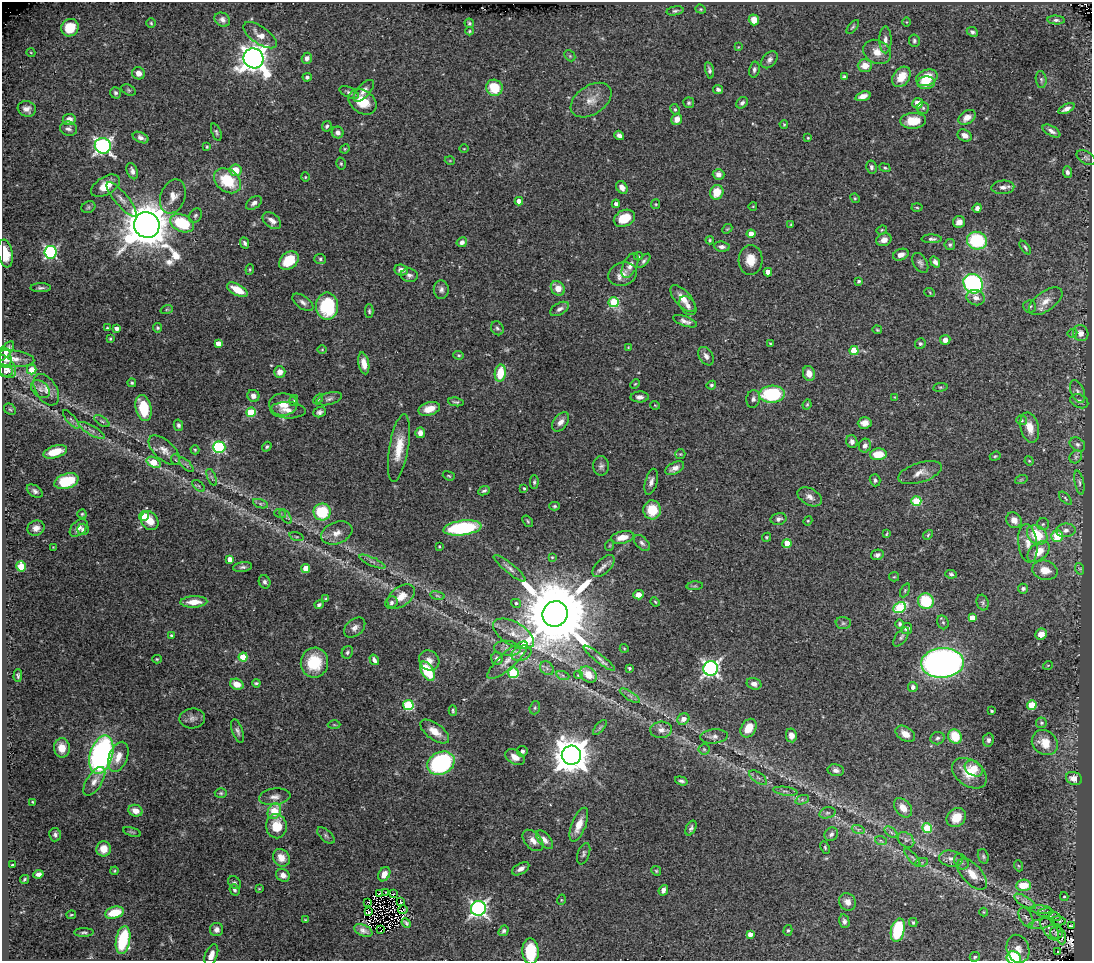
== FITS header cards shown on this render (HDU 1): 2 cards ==
NAXIS1  =                 1090
NAXIS2  =                  959

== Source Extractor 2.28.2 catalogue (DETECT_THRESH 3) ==
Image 1090 x 959 px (HDU 1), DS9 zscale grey, 1 PNG px = 1 image px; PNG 1094 x 963 px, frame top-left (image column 1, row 959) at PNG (2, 2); each listed source drawn as its Kron ellipse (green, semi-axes under 4 px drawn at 4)
Background 0.978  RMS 0.03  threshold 0.0887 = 3 sigma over >= 5 px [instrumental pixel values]
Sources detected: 475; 2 with non-positive FLUX_AUTO (blend fragments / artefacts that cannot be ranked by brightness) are neither listed nor drawn; the other 473 listed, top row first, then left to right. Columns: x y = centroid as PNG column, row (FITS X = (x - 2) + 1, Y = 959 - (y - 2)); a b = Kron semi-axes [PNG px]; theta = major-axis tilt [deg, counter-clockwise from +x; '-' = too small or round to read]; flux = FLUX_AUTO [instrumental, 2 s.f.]
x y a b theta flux
701 9 5 4 - 2.4
675 11 8 4 11 3.9
222 20 8 6 -30 9.1
754 20 5 5 - 19
1056 20 9 4 -3 5.1
907 22 5 3 - 1.6
151 23 4 4 - 2.7
469 23 5 4 - 3.3
853 27 8 4 52 3.2
70 28 9 8 - 58
469 31 4 3 - 2.6
972 32 6 4 -24 4.9
260 35 19 8 -35 22
885 40 13 6 90 9.7
914 41 6 5 - 4.5
738 47 3 3 - 1.3
877 52 14 11 -28 22
31 53 4 3 - 1.6
570 56 6 4 -46 3
254 58 10 9 - 2500
307 58 5 5 - 7.9
769 60 10 6 49 7.3
865 66 7 6 - 25
709 70 8 4 -77 5
754 70 8 5 79 5.2
138 73 6 6 - 13
307 77 4 4 - 6
844 77 4 3 - 3.6
901 77 11 8 53 29
927 78 11 8 22 42
1041 79 8 5 -83 4.4
926 83 9 6 4 38
494 88 8 8 - 59
718 89 5 4 - 5.4
129 90 7 5 -28 3.6
364 91 13 6 49 12
349 92 10 5 -24 6.1
115 93 6 5 - 5
863 96 8 4 19 13
591 100 22 14 33 28
363 102 15 11 -35 41
689 103 5 5 - 3.8
742 103 6 5 - 6.1
918 103 5 5 - 17
923 108 6 6 - 4
27 109 9 7 -19 12
675 109 6 4 -62 3.3
1067 109 9 4 27 10
967 117 9 6 34 17
69 119 6 5 - 16
677 119 6 5 - 15
913 121 13 8 3 38
784 124 4 3 - 2.4
327 126 5 4 - 4
69 129 8 7 - 7.5
1051 131 10 5 -30 8.2
216 132 9 4 -68 4.1
338 133 6 5 - 8.4
619 135 5 4 - 7.5
965 135 7 5 -25 11
141 137 8 5 -25 8.6
808 138 3 3 - 1.8
103 146 8 7 - 610
207 147 3 3 - 2
345 149 5 4 - 2.1
464 149 5 3 - 1.5
1086 158 10 6 -30 5.2
450 161 5 3 - 1.6
341 164 6 4 -75 2.9
871 167 6 5 - 5.2
885 168 5 3 - 2.8
235 170 6 6 - 38
132 171 8 5 -66 8.7
1067 172 6 4 -82 6
718 174 6 5 - 8.1
305 177 4 4 - 2
228 181 15 11 -37 79
105 186 16 9 31 31
622 187 7 5 -57 12
1003 187 11 7 4 10
717 192 7 6 - 35
173 196 18 12 69 22
855 198 5 4 - 2.3
122 199 21 6 -50 14
519 201 4 4 - 18
254 203 9 5 36 7.7
616 204 4 4 - 9.6
656 204 5 4 - 2.3
753 206 4 3 - 1.4
88 207 7 5 23 3.9
917 207 5 3 - 2.1
977 208 4 4 - 7
195 216 8 5 58 4.5
624 218 11 8 24 46
272 221 10 6 -38 13
959 222 6 6 - 12
182 223 12 8 -24 110
791 224 4 4 - 1.9
147 225 13 12 - 9000
727 229 5 4 - 2.3
882 230 5 4 - 2.6
751 234 4 4 - 23
932 239 10 4 -1 6.1
710 240 4 3 - 2.2
884 240 8 6 22 12
977 241 10 8 -14 140
462 242 5 4 - 8.5
245 243 6 4 -65 4.6
950 245 5 5 - 3.8
722 247 8 5 -7 7.2
1025 248 8 4 -53 3.7
51 252 6 6 - 310
5 254 14 7 -80 35
901 255 8 5 21 11
638 256 4 4 - 2.1
320 259 6 5 - 4
750 260 15 12 85 30
289 261 11 8 40 59
644 261 9 4 49 4.6
935 262 6 4 -53 8
920 263 11 6 -59 6.6
630 265 13 7 65 12
250 269 5 3 - 2.2
401 270 7 5 -8 11
768 272 4 4 - 20
623 274 14 11 19 20
409 275 8 7 - 6.7
859 281 4 3 - 4.3
973 284 10 9 - 360
41 288 10 4 1 5
558 288 8 6 -52 21
237 290 11 5 -29 39
441 290 9 7 -89 7.4
930 293 5 3 - 1.9
976 298 9 7 -14 12
683 299 17 7 -48 24
1046 301 19 9 36 22
303 302 12 6 -36 8.3
614 302 5 5 - 110
327 306 13 11 -90 120
688 306 10 7 -53 9.9
1030 306 6 6 - 4.5
167 309 6 4 19 2.5
560 309 10 6 29 7.6
369 311 7 4 -89 3.3
685 321 12 5 -19 8.6
107 328 4 4 - 2.2
117 328 4 3 - 8.8
158 328 4 4 - 3.4
497 328 7 6 - 4.5
877 330 5 3 - 2.3
1072 333 5 4 - 2.1
1081 333 8 7 - 15
110 339 3 2 - 2
945 340 5 5 - 13
218 343 4 4 - 17
770 343 4 2 - 1.6
920 344 5 5 - 3.4
628 347 2 2 - 1.1
322 350 5 3 - 1.9
854 350 4 4 - 56
6 351 11 5 51 14
459 355 5 4 - 2.8
706 356 10 6 -57 9.2
5 358 10 6 -86 8.5
14 359 21 8 -6 18
364 363 11 5 -78 16
6 366 13 8 -51 18
32 370 5 4 - 27
5 371 8 5 1 6.6
280 372 5 5 - 14
500 373 8 5 82 53
809 373 7 6 - 19
132 383 4 4 - 2.8
635 384 5 3 - 1.9
711 385 5 4 - 3.3
940 387 7 3 8 2.3
40 389 10 7 -42 8.7
46 390 17 10 -58 18
1077 391 12 6 -70 8.5
772 394 13 8 3 140
253 396 6 5 - 9.7
640 397 9 5 2 8
894 397 4 2 - 1.2
318 399 6 4 46 2.4
329 399 13 6 15 7.1
753 399 9 7 80 6.5
294 400 5 3 - 2.3
1079 401 9 6 -25 8.4
456 402 8 3 -8 3.8
283 404 14 11 1 29
807 404 5 3 - 2.3
655 405 5 3 - 1.6
143 408 13 8 -77 62
10 409 6 5 - 3.1
429 409 11 6 16 24
288 410 18 8 -2 18
251 412 5 5 - 89
319 412 6 5 - 5.4
71 419 11 4 -50 4.5
1022 420 5 5 - 3.3
102 421 9 3 -33 3.6
561 422 11 7 53 12
865 423 7 5 4 14
178 425 6 4 -75 4.7
1030 428 15 9 -77 27
92 430 14 4 -30 9
420 433 5 5 - 11
852 442 6 5 - 6.9
1077 444 8 6 -33 5.9
865 446 7 6 - 8.7
219 447 6 6 - 240
267 447 5 4 - 3.2
399 448 34 9 80 45
164 450 19 9 -42 19
195 450 4 4 - 2.4
55 452 12 6 16 39
680 454 5 5 - 2.7
878 454 8 6 5 43
995 456 6 4 22 2.6
1076 457 7 5 46 4.9
176 460 5 3 - 1.8
1029 461 5 4 - 1.9
154 462 7 5 -28 40
186 465 9 3 -45 4.2
601 466 9 8 - 7.1
675 468 10 5 27 11
920 473 22 10 18 19
449 476 6 4 -20 2.5
212 477 9 3 -69 3.3
875 480 6 5 - 4.5
1021 480 6 4 19 2.5
66 481 12 7 19 92
534 482 7 4 89 3.5
651 482 13 6 75 9.6
1079 482 12 4 -78 5.3
199 486 7 4 -43 3
524 488 4 3 - 2.5
35 491 9 5 -32 6.4
484 491 6 4 24 4.3
810 497 13 8 -29 12
1065 498 8 4 -47 3.5
916 501 5 5 - 97
260 504 8 3 -19 4
555 506 5 4 - 3
652 510 9 9 - 48
322 512 8 8 - 87
280 513 6 3 -18 2.5
82 514 4 4 - 2.5
144 516 5 4 - 51
286 516 8 4 -55 4.7
778 519 8 6 13 6
1014 520 8 7 - 13
150 521 10 8 -53 28
528 521 6 4 -52 2.8
808 521 5 4 - 2
1043 524 6 6 - 3.7
36 528 9 7 18 12
79 528 10 6 44 11
462 528 19 7 7 200
83 529 6 5 - 5.8
1066 530 10 7 8 9.6
337 533 16 10 21 19
886 534 4 2 - 1.9
928 535 5 4 - 2.4
1037 535 11 8 -39 70
1057 536 6 5 - 61
297 537 7 3 -19 2.9
622 537 11 6 12 24
766 537 5 4 - 2.5
642 543 10 6 -45 6.4
787 543 4 4 - 39
1028 543 19 9 -83 23
610 545 6 3 71 2
439 546 3 2 - 1.9
53 547 2 2 - 1.1
1039 552 13 8 40 36
877 555 6 5 - 6.7
552 557 4 3 - 1.7
230 559 4 4 - 18
372 562 14 3 -24 5.1
21 566 5 4 - 59
604 566 14 7 45 11
243 567 9 5 8 5.2
306 568 4 4 - 40
510 568 20 5 -39 9.3
1080 569 6 4 -72 2.5
1045 570 13 9 -14 29
951 574 6 4 -8 3.8
894 577 5 4 - 2.3
265 582 7 5 -65 5.3
695 586 8 3 5 2.9
1023 589 5 5 - 5.6
905 590 7 4 63 2.9
638 595 5 4 - 15
401 596 15 9 36 25
437 596 7 3 -9 2.8
326 599 4 3 - 2.3
926 601 8 7 - 94
194 602 13 5 3 26
391 602 6 6 - 4.9
655 602 5 4 - 2.2
516 603 5 4 - 4
983 603 8 6 -73 4.7
319 605 4 3 - 5
899 608 6 5 - 140
555 614 13 12 - 33000
972 618 4 4 - 19
943 622 7 5 -68 3.7
843 623 7 6 - 5.7
900 624 5 4 - 4.1
355 628 12 8 41 10
907 628 5 5 - 9.6
514 634 23 11 -30 32
1041 634 6 5 - 17
172 636 3 3 - 5
901 637 11 5 54 5.6
507 648 13 7 -6 12
624 648 4 3 - 1.6
347 652 6 5 - 4.5
521 653 10 7 20 12
243 657 4 4 - 63
497 658 6 5 - 7.7
599 658 20 4 -38 9.2
157 659 5 4 - 2.2
374 660 5 3 - 6.8
429 660 11 9 -43 14
508 660 26 8 43 24
314 663 15 13 82 72
942 663 21 15 3 1000
1048 665 5 3 - 1.6
547 668 8 6 -47 6.2
629 668 3 3 - 2.7
711 668 7 7 - 670
427 671 10 6 -60 85
513 673 5 5 - 150
18 675 6 4 89 3.8
578 675 4 4 - 2
588 675 9 7 -40 32
563 676 7 4 -20 4.3
256 683 4 3 - 2.8
237 684 7 5 -20 24
754 684 7 5 -19 8.9
913 687 5 4 - 6.7
630 696 11 4 -32 6.1
408 705 5 5 - 160
1032 705 5 4 - 80
535 708 7 5 70 3.4
453 710 5 4 - 2.8
992 711 3 3 - 3
192 718 13 10 4 11
683 719 6 5 - 13
1041 723 5 5 - 3.6
334 725 6 4 -1 2.2
600 727 9 4 48 3.7
749 728 10 7 57 33
661 730 11 8 3 12
238 731 12 5 -70 6.3
435 731 17 8 -36 25
905 734 11 7 -33 20
791 735 7 5 -80 14
714 736 14 7 6 10
955 736 7 6 - 57
937 738 7 6 - 5.1
988 740 7 5 79 5.5
1045 743 14 11 -38 35
62 748 9 8 - 29
704 749 5 5 - 2.9
522 751 5 5 - 5.2
101 755 19 11 73 500
571 755 9 9 - 5200
118 757 16 9 69 23
515 757 10 7 -29 16
441 763 14 11 27 270
974 768 10 7 -33 30
836 770 8 6 -10 7.8
969 773 19 13 -35 48
758 778 10 5 -35 5.8
1074 778 8 6 -19 17
94 781 16 7 57 15
681 781 6 4 -18 4.6
785 791 12 3 -7 4.2
221 793 6 5 - 3.3
275 797 16 8 8 12
802 800 7 4 19 4.2
33 802 3 2 - 2.3
903 808 11 7 -50 19
135 811 7 5 -19 15
274 811 8 6 65 57
827 813 8 5 17 4.6
956 817 10 8 42 39
579 825 18 7 68 26
276 826 12 10 -87 43
691 828 8 4 62 4.9
927 828 5 4 - 86
858 829 6 4 -18 3.5
132 832 9 3 -18 2.7
891 832 7 4 -37 3.9
831 834 7 6 - 5.3
55 835 6 6 - 5.5
326 835 10 5 -42 5.4
533 840 12 8 -47 16
544 840 11 6 -50 12
906 840 9 6 -40 6.4
881 841 6 3 -19 2.6
825 847 6 4 -65 2.9
104 849 7 7 - 29
584 854 11 6 70 5.5
983 856 7 5 -71 3.9
912 857 11 4 -49 4.9
281 858 9 8 - 21
951 859 12 8 -10 12
961 862 8 6 -56 7
921 863 7 4 18 3.8
12 865 3 3 - 2.7
1019 866 6 3 -70 1.9
521 869 9 5 30 9.4
114 871 4 3 - 2.1
656 871 5 4 - 2.6
38 874 5 4 - 7.2
384 874 7 5 58 17
972 874 19 9 -48 26
283 875 7 6 - 11
24 879 5 3 - 3.4
235 883 7 5 -43 4.3
1023 885 7 5 4 43
259 889 4 3 - 1.6
234 890 5 5 - 4.8
663 890 5 4 - 8.5
385 892 3 2 - 2
379 893 3 2 - 0.79
393 894 3 2 - 3.2
1064 896 4 4 - 2.1
561 900 5 3 - 1.7
1025 901 12 5 -31 8.8
368 902 3 2 - 2.2
401 902 3 2 - 3
847 902 9 8 - 11
478 908 7 7 - 690
403 910 5 2 - 1.7
1041 910 11 4 -4 6.1
369 912 4 2 - 2.7
984 912 4 4 - 2
1045 912 8 4 8 4.3
115 913 10 5 14 51
71 915 5 3 - 2.2
1026 917 10 6 -62 6.3
1055 917 6 3 -21 3
305 920 3 2 - 2.1
844 921 7 5 -75 6.6
1059 921 7 4 -11 3
913 922 4 3 - 2.8
406 923 5 3 - 3.6
1041 924 13 5 10 5.8
1072 926 3 3 - 2
1050 929 13 6 -53 8.7
217 930 6 6 - 9.6
381 930 3 2 - 290
788 930 5 4 - 2.9
898 930 12 6 76 110
363 931 9 5 -24 10
504 931 6 4 56 4.8
84 932 10 4 1 4.1
1057 933 6 6 - 3.1
750 934 4 4 - 13
1062 937 7 2 -89 2.3
123 940 14 7 80 130
1018 949 14 11 -75 17
530 951 13 8 -89 76
1058 951 3 2 - 3.6
211 955 11 6 68 15
975 957 5 4 - 3.9
1014 958 7 6 - 73
At the frame edge (FLAGS 8, measured only in part): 3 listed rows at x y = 5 254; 530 951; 1014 958
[2 non-positive-flux detections neither listed nor drawn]